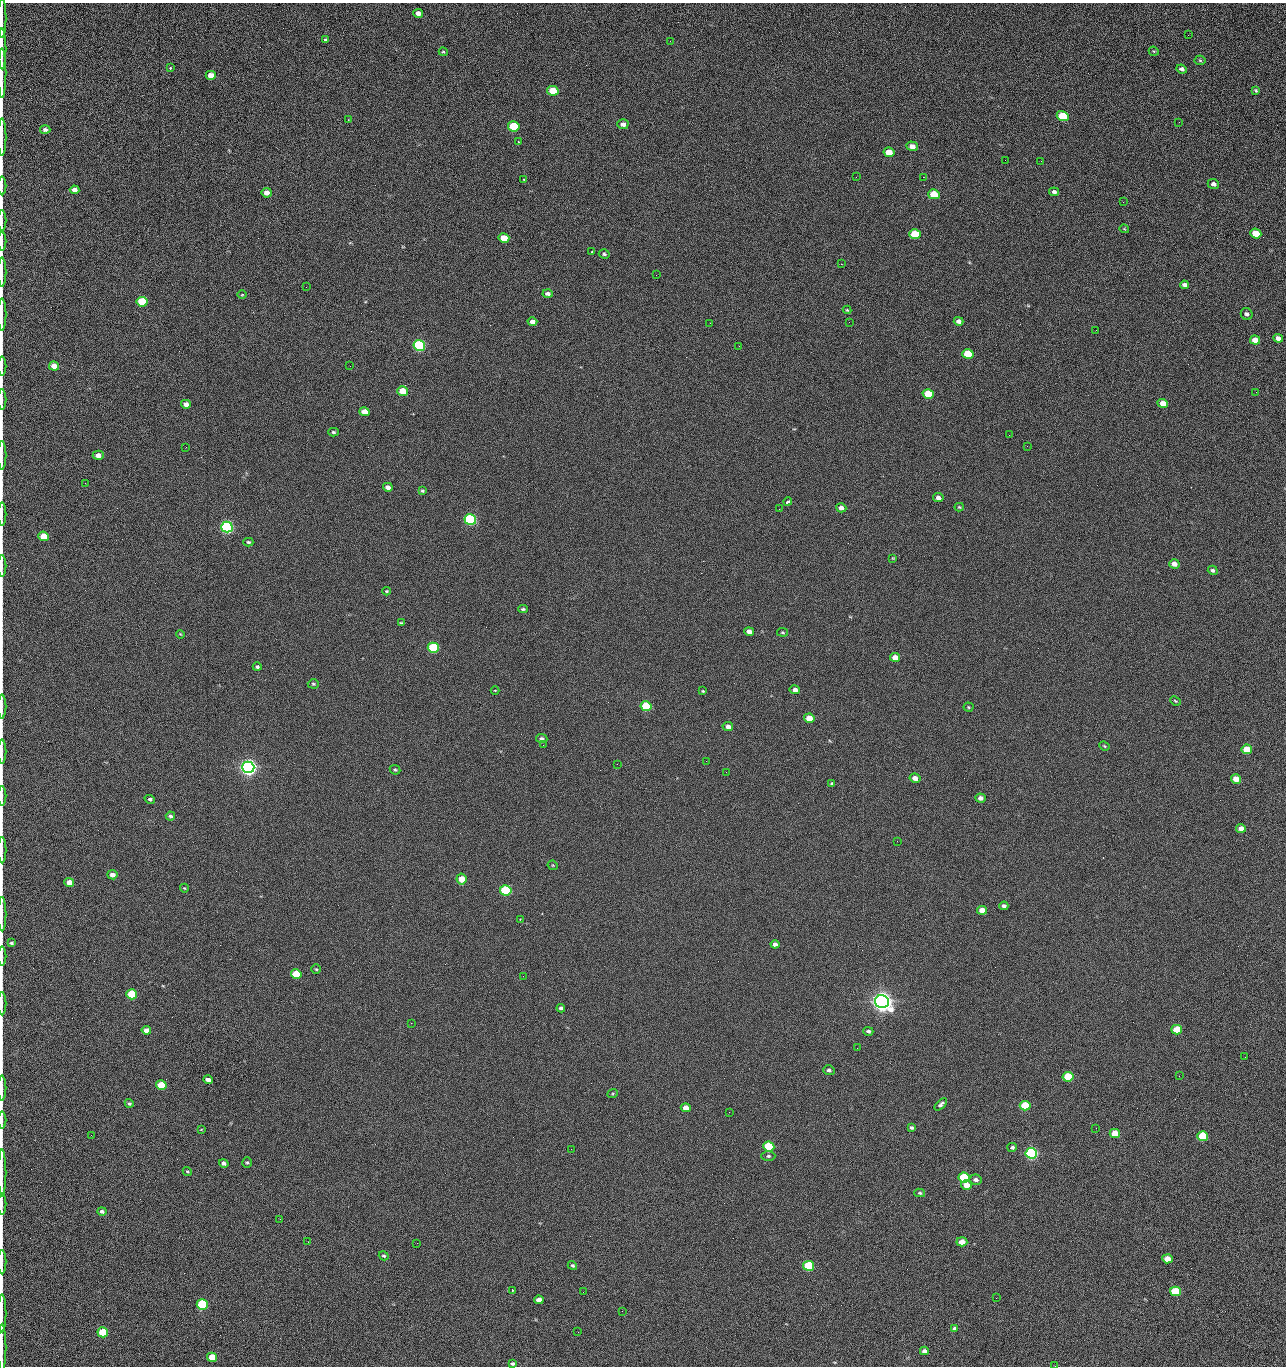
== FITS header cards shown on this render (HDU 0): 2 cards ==
NAXIS1  =                 1284 /fastest changing axis
NAXIS2  =                 1364 /next to fastest changing axis

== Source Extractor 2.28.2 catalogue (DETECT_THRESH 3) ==
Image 1284 x 1364 px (HDU 0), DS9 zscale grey, 1 PNG px = 1 image px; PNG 1288 x 1368 px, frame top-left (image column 1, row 1364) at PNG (2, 3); each listed source drawn as its Kron ellipse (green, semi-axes under 4 px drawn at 4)
Background 125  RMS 14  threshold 43.4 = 3 sigma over >= 5 px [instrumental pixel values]
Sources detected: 223; all 223 listed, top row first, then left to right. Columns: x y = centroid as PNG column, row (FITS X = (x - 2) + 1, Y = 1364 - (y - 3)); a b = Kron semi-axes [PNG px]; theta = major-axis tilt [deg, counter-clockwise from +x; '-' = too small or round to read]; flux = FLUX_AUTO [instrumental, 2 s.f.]
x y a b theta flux
418 13 5 4 - 4.6e+03
2 18 20 2 90 3.2e+03
1188 35 3 2 - 1.3e+03
326 40 4 3 - 1.4e+03
670 41 2 2 - 2.4e+03
2 49 20 2 90 3.0e+03
1154 51 5 4 - 1.1e+03
443 52 4 3 - 1.2e+03
1200 60 5 5 - 1.1e+03
170 68 3 3 - 1.7e+03
1182 69 5 4 - 2.7e+03
2 73 25 2 90 4.7e+03
211 75 5 4 - 8.6e+03
1256 90 4 3 - 1.1e+03
553 91 6 5 - 2.3e+04
1063 116 6 5 - 4.4e+04
348 120 3 2 - 5.7e+02
1179 122 3 2 - 1.3e+03
623 124 5 5 - 3.6e+03
514 126 6 5 - 5.4e+04
45 130 5 4 - 2.8e+03
2 137 19 2 90 3.5e+03
518 141 2 2 - 6.9e+02
912 146 6 5 - 6.5e+03
889 152 5 4 - 1.6e+04
1005 160 2 2 - 1.4e+03
1041 161 2 2 - 1.9e+03
856 177 3 2 - 2.4e+03
923 177 2 2 - 3.0e+04
523 179 2 2 - 8.2e+02
1213 184 6 4 -22 3.6e+03
2 186 9 2 90 1.3e+03
74 190 5 4 - 4.9e+03
1054 192 5 4 - 2.6e+03
267 193 5 4 - 6.1e+03
934 194 6 5 - 2.8e+04
1123 202 3 2 - 9.2e+02
2 221 10 2 90 1.5e+03
1124 229 5 4 - 9.0e+02
915 234 6 5 - 4.1e+04
1256 234 5 5 - 2.4e+04
504 238 5 4 - 2.0e+04
2 241 9 2 90 1.8e+03
592 252 3 2 - 8.8e+02
604 254 5 4 - 1.6e+03
841 264 2 2 - 2.7e+04
2 272 14 2 90 2.4e+03
656 275 2 2 - 1.3e+03
1184 285 4 4 - 2.8e+03
306 287 2 2 - 6.9e+02
548 293 5 4 - 2.9e+03
242 295 5 3 - 8.8e+02
142 302 5 5 - 5.2e+04
847 310 4 4 - 9.8e+02
2 314 16 2 90 2.5e+03
1247 314 6 5 - 2.5e+03
959 321 5 4 - 3.7e+03
532 322 5 4 - 4.8e+03
849 322 2 2 - 6.1e+02
710 323 2 2 - 3.4e+03
1096 330 2 2 - 7.0e+02
1278 338 5 4 - 4.5e+03
1255 340 5 4 - 1.0e+04
419 346 6 5 - 1.6e+05
739 346 2 2 - 4.9e+02
968 354 6 5 - 3.9e+04
2 366 9 2 90 1.5e+03
54 366 5 4 - 1.1e+04
350 366 2 2 - 2.4e+03
403 391 5 4 - 1.9e+04
1256 392 2 2 - 1.5e+03
928 394 5 5 - 3.3e+04
2 400 10 2 90 1.7e+03
186 404 5 4 - 5.0e+03
1163 404 5 4 - 9.6e+03
364 412 5 4 - 9.5e+03
333 432 5 4 - 1.5e+03
1009 435 2 2 - 1.4e+03
1027 446 2 2 - 4.8e+02
186 447 2 2 - 2.8e+03
2 455 14 2 90 2.7e+03
98 455 5 4 - 6.0e+03
85 483 3 2 - 9.9e+02
388 487 5 4 - 4.9e+03
422 491 3 3 - 1.3e+03
938 498 5 4 - 3.5e+03
788 502 4 3 - 2.2e+03
959 507 4 4 - 1.1e+03
841 508 5 4 - 4.8e+03
779 509 2 2 - 5.6e+02
2 514 11 2 90 1.8e+03
470 519 6 5 - 2.0e+05
227 527 6 5 - 3.2e+05
43 536 5 4 - 1.9e+04
248 542 5 4 - 1.7e+03
893 558 4 4 - 9.2e+02
1174 564 5 4 - 5.4e+03
2 566 11 2 90 1.9e+03
1213 570 5 4 - 2.2e+03
386 591 4 4 - 8.9e+02
523 609 4 3 - 1.4e+03
401 623 4 3 - 9.8e+02
749 631 5 4 - 5.5e+03
782 632 5 3 - 1.1e+03
180 634 4 3 - 8.3e+02
433 648 5 5 - 9.1e+04
895 657 5 4 - 7.3e+03
257 667 4 3 - 1.9e+03
313 684 5 4 - 1.4e+03
495 690 4 3 - 6.4e+02
795 690 5 4 - 4.1e+03
703 691 4 3 - 1.1e+03
1175 701 5 4 - 1.1e+03
646 706 5 5 - 7.1e+04
2 707 12 2 90 2.0e+03
968 707 5 4 - 1.2e+03
809 718 5 4 - 1.5e+04
728 726 5 4 - 3.6e+03
542 739 6 4 -4 2.7e+03
543 745 2 2 - 3.4e+03
1104 746 5 4 - 1.0e+03
1247 749 5 5 - 2.7e+04
2 752 12 2 90 2.1e+03
706 761 2 2 - 2.3e+03
617 764 2 2 - 2.6e+03
248 767 6 5 - 7.1e+05
395 770 5 4 - 1.4e+03
726 772 2 2 - 2.7e+03
915 778 5 4 - 6.1e+03
1236 779 5 4 - 1.3e+04
832 784 4 3 - 1.3e+03
2 796 9 2 90 1.4e+03
981 798 5 4 - 4.1e+03
150 799 5 4 - 2.0e+03
170 816 4 4 - 2.1e+03
1241 828 5 4 - 6.1e+03
897 841 2 2 - 2.1e+03
2 850 13 2 90 1.9e+03
553 865 5 4 - 9.2e+02
112 875 5 4 - 5.6e+03
461 879 6 5 - 1.3e+04
69 882 5 4 - 9.8e+03
184 888 4 4 - 8.6e+02
506 890 5 5 - 1.3e+05
1004 906 4 4 - 2.8e+03
982 910 5 4 - 9.5e+03
2 914 17 2 90 2.8e+03
520 919 2 2 - 6.5e+02
11 943 3 3 - 1.6e+03
775 944 4 4 - 3.6e+03
2 956 9 2 90 1.7e+03
316 969 5 4 - 1.3e+03
296 974 5 4 - 3.3e+04
523 976 2 2 - 2.1e+03
132 994 5 5 - 5.2e+04
882 1002 7 6 - 1.1e+06
2 1003 12 2 90 1.8e+03
561 1008 4 3 - 2.0e+03
411 1023 2 2 - 5.5e+03
146 1030 5 4 - 6.2e+03
1177 1030 5 4 - 2.9e+04
868 1031 5 4 - 2.3e+03
857 1048 2 2 - 1.4e+03
1245 1057 2 2 - 1.8e+03
829 1070 5 5 - 2.5e+03
1179 1076 2 2 - 2.7e+03
1068 1077 5 5 - 4.8e+04
208 1080 5 4 - 5.3e+03
161 1085 5 4 - 3.1e+04
2 1088 12 2 90 2.2e+03
613 1093 5 3 - 1.0e+03
129 1103 4 3 - 1.7e+03
941 1104 7 4 43 2.6e+03
1025 1106 5 5 - 4.4e+04
686 1108 5 4 - 8.8e+03
729 1112 3 2 - 1.1e+03
2 1120 8 2 90 1.3e+03
911 1128 4 3 - 1.8e+03
1096 1128 2 2 - 4.7e+02
201 1130 3 2 - 6.4e+02
1115 1133 5 4 - 1.7e+04
91 1135 2 2 - 2.5e+03
1203 1136 5 5 - 5.8e+04
769 1147 5 5 - 7.9e+04
1012 1147 5 4 - 2.2e+03
571 1149 3 2 - 1.1e+03
1031 1153 6 5 - 2.8e+05
768 1156 7 5 1 2.0e+03
247 1162 5 5 - 1.5e+03
224 1163 5 4 - 2.5e+03
187 1171 5 4 - 1.1e+03
2 1173 23 2 90 3.8e+03
964 1178 5 5 - 8.5e+04
976 1180 6 5 - 3.9e+03
966 1185 5 5 - 1.0e+04
920 1193 5 4 - 1.6e+03
2 1204 11 2 90 1.7e+03
102 1211 4 4 - 2.1e+03
280 1219 3 2 - 2.4e+03
308 1242 2 2 - 2.0e+03
962 1242 5 4 - 9.0e+03
417 1243 2 2 - 5.5e+03
384 1256 5 4 - 1.4e+03
1167 1259 5 4 - 1.4e+04
2 1262 12 2 90 2.2e+03
572 1265 5 4 - 1.4e+03
809 1266 5 5 - 8.0e+04
512 1291 3 3 - 9.7e+02
1175 1291 5 5 - 4.7e+04
583 1292 2 2 - 4.4e+02
996 1298 2 2 - 2.8e+03
539 1300 5 4 - 7.5e+03
202 1304 5 5 - 1.0e+05
622 1311 3 2 - 8.0e+02
2 1313 19 2 90 2.9e+03
955 1328 4 3 - 1.9e+03
103 1332 5 5 - 5.3e+04
578 1332 2 2 - 3.7e+03
2 1348 24 2 90 3.6e+03
924 1351 4 4 - 3.3e+03
212 1357 5 4 - 1.9e+04
512 1363 4 3 - 1.7e+03
1055 1366 2 2 - 2.2e+03
At the frame edge (FLAGS 8, measured only in part): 29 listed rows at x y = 2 18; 2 49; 2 73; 2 137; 2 186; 2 221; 2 241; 2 272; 2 314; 2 366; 2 400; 2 455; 2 514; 2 566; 2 707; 2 752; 2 796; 2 850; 2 914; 2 956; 2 1003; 2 1088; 2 1120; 2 1173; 2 1204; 2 1262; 2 1313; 2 1348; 1055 1366

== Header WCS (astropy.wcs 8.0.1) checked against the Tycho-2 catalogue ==
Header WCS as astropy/WCSLIB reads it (CRVAL/CRPIX/CD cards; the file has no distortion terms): RA---TAN/DEC--TAN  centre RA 15:41:40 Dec +51:59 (235.42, +51.99 deg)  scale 1.26 arcsec/px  FOV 26.9' x 28.5'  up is +92 deg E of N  parity flipped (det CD > 0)
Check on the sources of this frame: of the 60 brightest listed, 10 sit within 2.0 arcsec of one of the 11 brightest Tycho-2 stars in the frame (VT <= 12.29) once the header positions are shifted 0.46 arcsec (0.00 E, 0.46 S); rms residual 0.97 arcsec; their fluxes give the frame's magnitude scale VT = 24.51 - 2.5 log10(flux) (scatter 0.20 mag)
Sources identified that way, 10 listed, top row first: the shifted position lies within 2.0 arcsec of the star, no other Tycho-2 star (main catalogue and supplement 1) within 4.0 arcsec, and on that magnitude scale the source's flux lands within +1.5 / -3 mag of the star's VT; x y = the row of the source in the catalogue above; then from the Tycho-2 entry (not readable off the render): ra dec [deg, ICRS J2000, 3 dp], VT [Tycho-2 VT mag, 2 dp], TYC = Tycho-2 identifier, HIP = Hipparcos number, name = IAU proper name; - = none
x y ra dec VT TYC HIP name
419 346 235.614 +52.064 11.61 3489-1132-1 - -
470 519 235.514 +52.049 11.19 3489-1407-1 - -
227 527 235.515 +52.133 11.12 3489-1380-1 - -
248 767 235.378 +52.130 9.31 3489-1322-1 76850 -
506 890 235.303 +52.042 11.52 3489-958-1 - -
882 1002 235.232 +51.912 9.59 3489-824-1 - -
1031 1153 235.143 +51.862 10.97 3489-1016-1 - -
964 1178 235.131 +51.886 12.29 3489-908-1 - -
809 1266 235.084 +51.941 11.45 3489-1346-1 - -
202 1304 235.075 +52.152 11.74 3489-912-1 - -